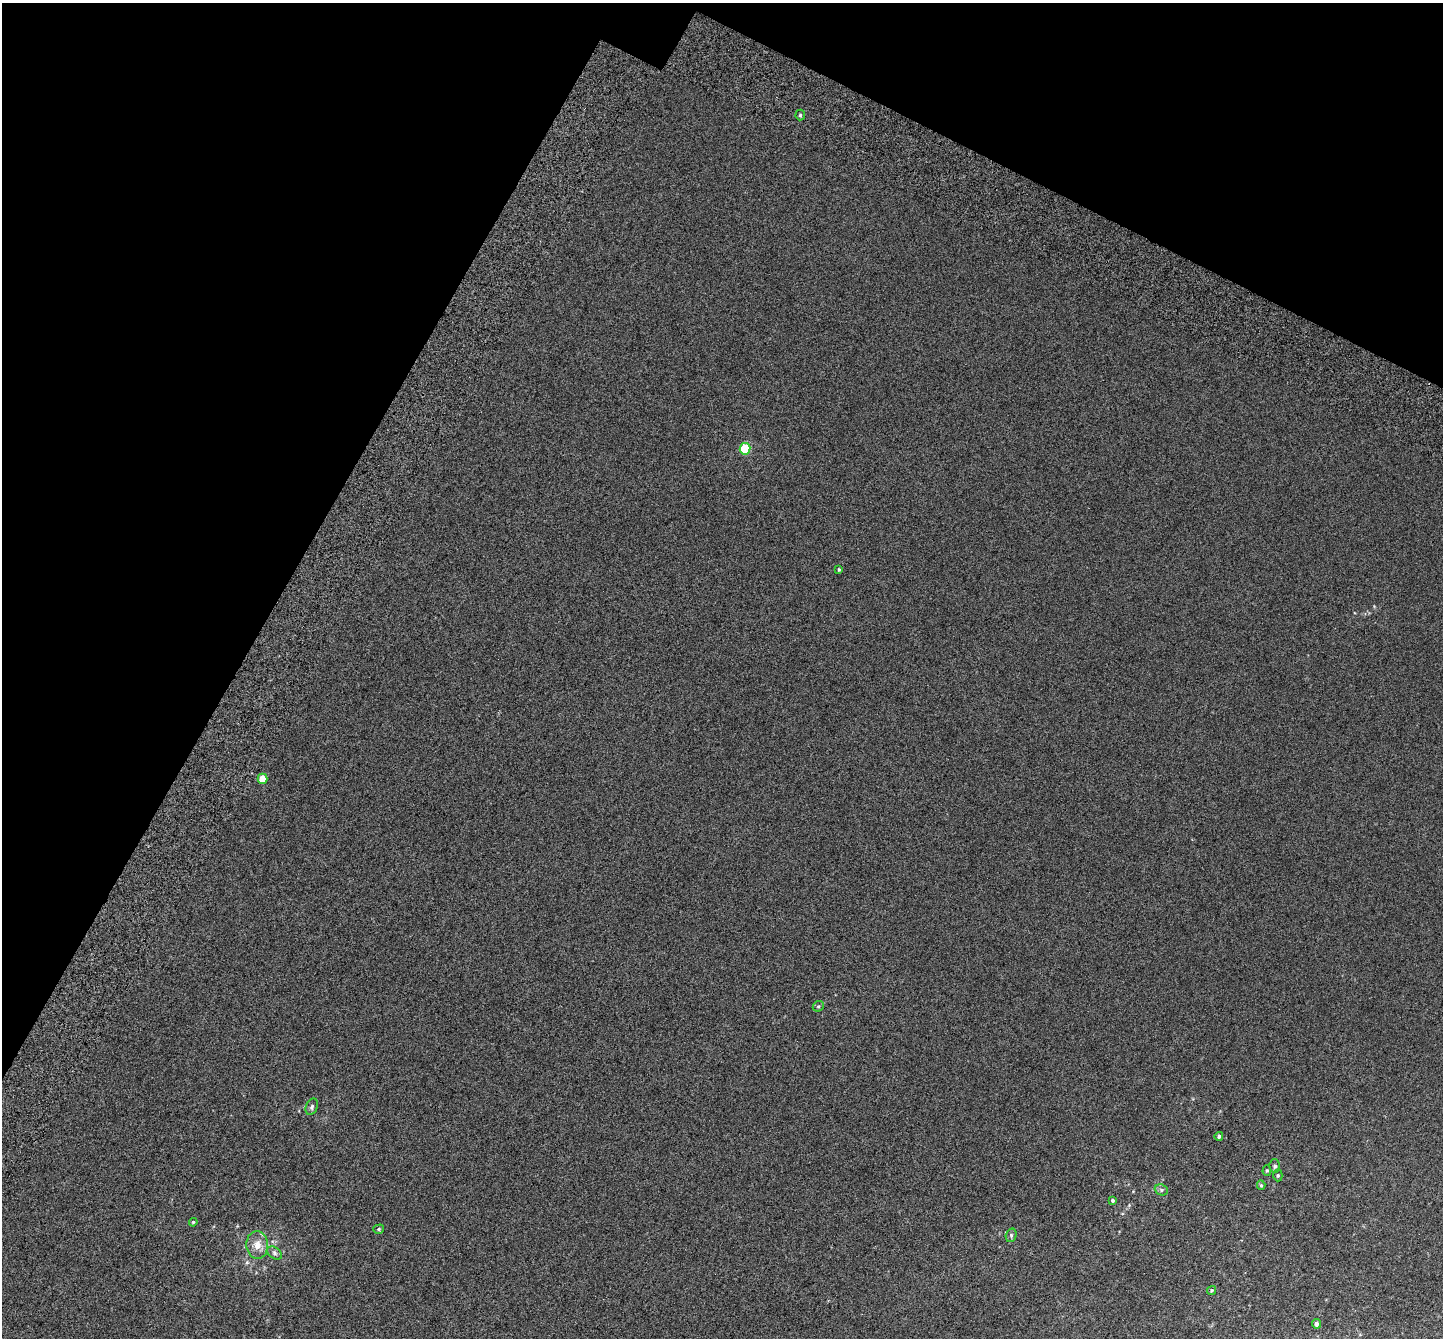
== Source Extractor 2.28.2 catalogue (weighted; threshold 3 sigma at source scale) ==
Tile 2 of 4 x 4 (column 2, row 1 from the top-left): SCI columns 1559-2999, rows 4406-5741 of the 5974 x 6071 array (HDU 1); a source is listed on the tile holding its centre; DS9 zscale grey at full resolution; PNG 1445 x 1340 px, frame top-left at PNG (2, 3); each listed source drawn as its Kron ellipse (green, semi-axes under 4 px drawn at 4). Shown black and unused: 25% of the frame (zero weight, under 3 of 6 exposures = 6% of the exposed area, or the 3 px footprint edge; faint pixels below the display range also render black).
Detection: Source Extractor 2.28.2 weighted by HDU 2 'WHT'; one run over the whole footprint, this tile lists its part. Background 0.00107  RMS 0.0049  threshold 0.02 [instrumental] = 3 sigma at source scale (4.09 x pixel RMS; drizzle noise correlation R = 1.36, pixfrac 0.8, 0.0396/0.0396 arcsec/px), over >= 5 px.
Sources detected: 21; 1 inside a brighter listed object's ellipse — not listed separately; the other 20 listed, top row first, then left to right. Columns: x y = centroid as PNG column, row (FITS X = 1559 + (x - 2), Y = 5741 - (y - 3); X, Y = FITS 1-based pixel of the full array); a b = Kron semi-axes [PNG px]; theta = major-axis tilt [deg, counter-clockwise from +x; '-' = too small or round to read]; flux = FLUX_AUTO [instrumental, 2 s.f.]
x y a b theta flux
800 115 5 5 - 0.59
745 449 6 5 - 22
839 569 3 3 - 0.55
262 779 5 5 - 6.9
818 1006 6 5 - 0.63
312 1107 9 5 68 0.99
1219 1136 4 4 - 0.8
1275 1166 6 5 - 1.1
1267 1170 5 4 - 0.57
1278 1175 6 4 89 0.59
1261 1185 5 4 - 0.59
1161 1190 7 5 -22 0.94
1113 1200 4 4 - 0.62
193 1222 4 3 - 0.43
379 1229 5 4 - 0.6
1011 1235 7 5 73 0.83
257 1245 14 11 -86 4.4
275 1253 8 5 -37 1.1
1212 1290 5 4 - 0.64
1316 1324 5 4 - 1.9